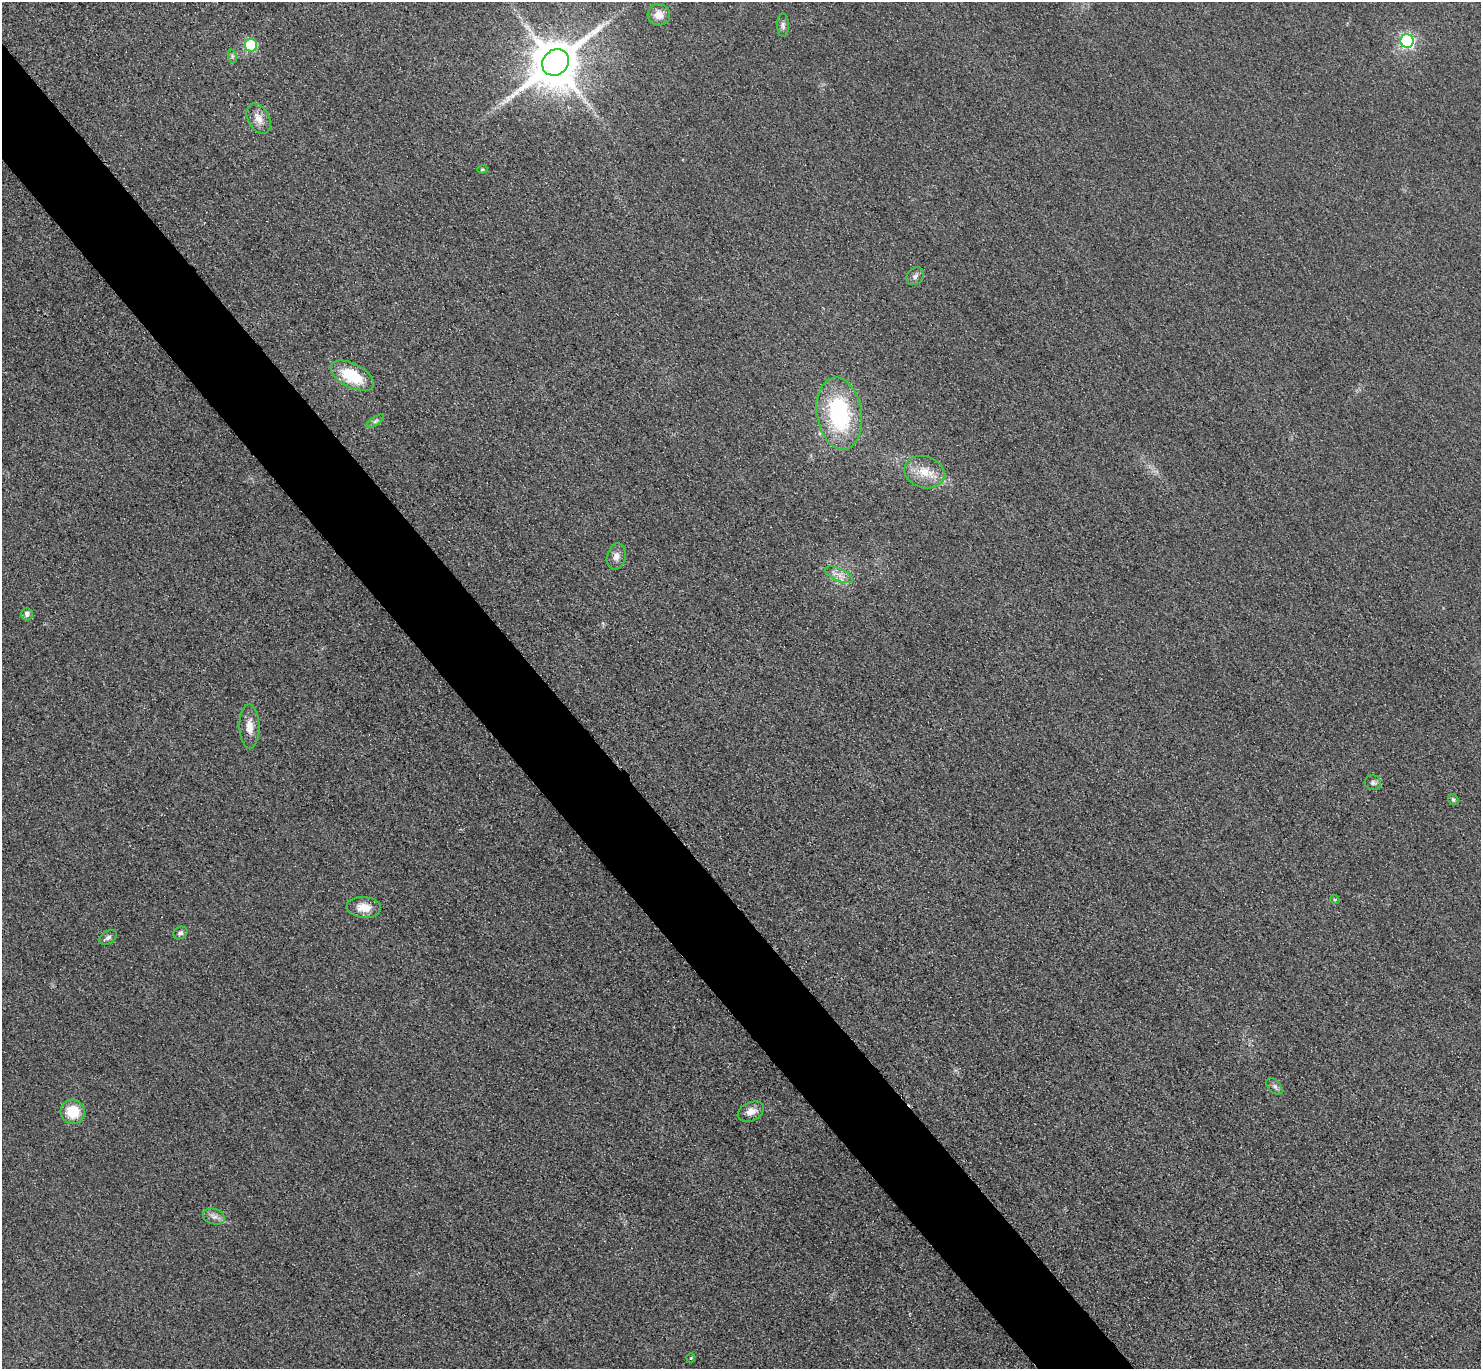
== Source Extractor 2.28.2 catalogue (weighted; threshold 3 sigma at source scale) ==
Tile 11 of 4 x 4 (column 3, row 3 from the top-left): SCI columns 2989-4467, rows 1691-3057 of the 5977 x 5973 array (HDU 1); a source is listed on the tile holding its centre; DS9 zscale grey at full resolution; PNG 1483 x 1371 px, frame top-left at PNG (2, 2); each listed source drawn as its Kron ellipse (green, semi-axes under 4 px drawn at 4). Shown black and unused: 6% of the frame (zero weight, under 3 of 4 exposures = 3% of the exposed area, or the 3 px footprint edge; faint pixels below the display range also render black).
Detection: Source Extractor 2.28.2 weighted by HDU 2 'WHT'; one run over the whole footprint, this tile lists its part. Background 0.0823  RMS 0.019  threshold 0.0873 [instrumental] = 3 sigma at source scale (4.5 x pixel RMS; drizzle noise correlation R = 1.50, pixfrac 1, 0.05/0.05 arcsec/px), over >= 5 px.
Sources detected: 28; all 28 listed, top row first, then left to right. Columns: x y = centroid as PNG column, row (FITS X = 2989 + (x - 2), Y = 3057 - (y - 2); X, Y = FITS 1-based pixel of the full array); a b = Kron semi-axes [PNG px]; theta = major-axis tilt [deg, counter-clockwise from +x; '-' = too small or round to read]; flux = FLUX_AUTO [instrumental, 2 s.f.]
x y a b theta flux
659 15 11 10 - 20
783 25 11 6 -89 6.3
1407 41 7 6 - 380
251 45 6 6 - 150
232 56 7 4 -73 3.4
555 62 14 12 43 11000
258 119 16 11 -61 19
482 169 5 4 - 2.1
915 276 9 7 49 6.6
352 376 23 12 -27 80
839 414 36 22 -81 210
375 421 10 4 34 4.4
924 472 20 15 -18 39
616 556 13 9 75 12
839 575 15 6 -25 14
27 614 6 6 - 7.6
249 726 22 10 -89 21
1373 783 8 7 - 5.6
1453 799 6 5 - 3.3
1335 900 5 3 - 1.9
364 907 17 10 -5 27
180 933 7 6 - 5.2
108 938 9 6 33 6.3
1275 1086 10 6 -45 5.8
73 1112 12 12 - 55
751 1112 14 9 24 15
214 1216 11 7 -18 9.5
691 1358 4 4 - 2